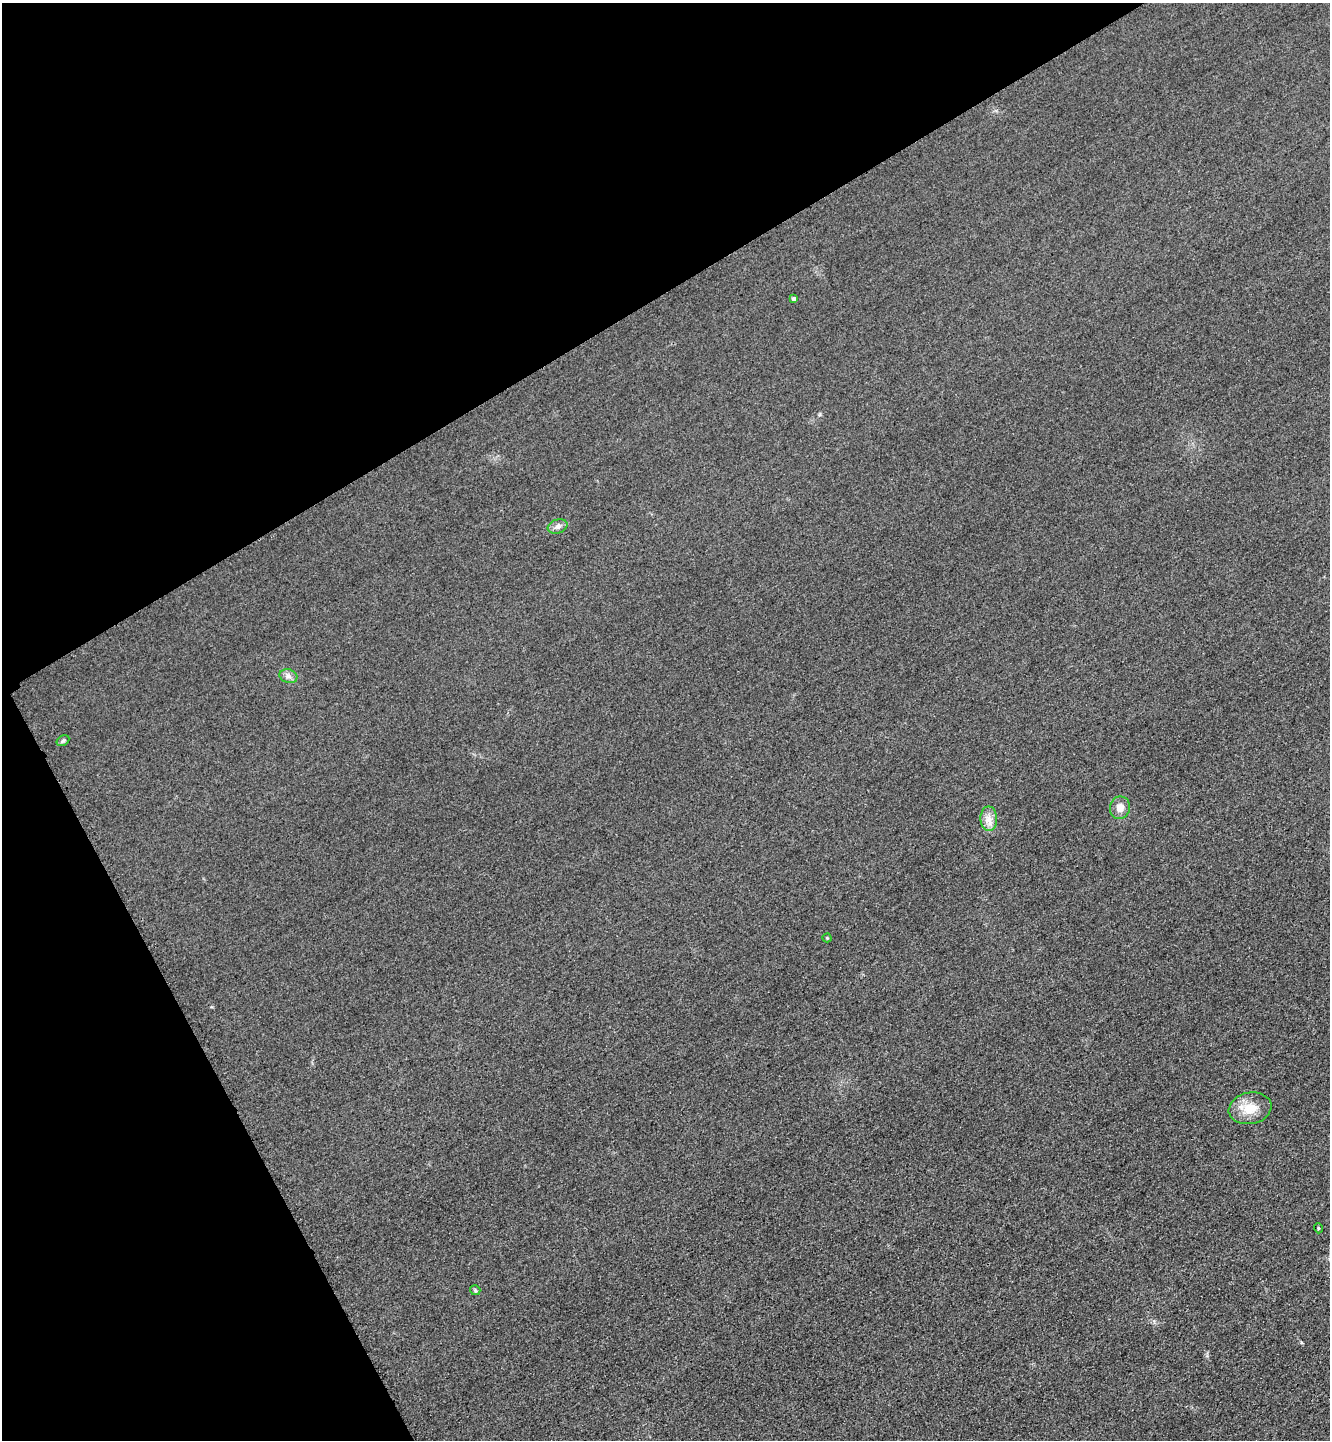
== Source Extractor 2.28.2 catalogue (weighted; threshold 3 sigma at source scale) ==
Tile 5 of 4 x 4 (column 1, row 2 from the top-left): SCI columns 179-1506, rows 2909-4346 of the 5808 x 5817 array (HDU 1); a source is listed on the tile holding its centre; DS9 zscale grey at full resolution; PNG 1332 x 1442 px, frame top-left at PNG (2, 3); each listed source drawn as its Kron ellipse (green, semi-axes under 4 px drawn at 4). Shown black and unused: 29% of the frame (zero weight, under 3 of 4 exposures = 3% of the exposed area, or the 3 px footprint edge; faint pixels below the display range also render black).
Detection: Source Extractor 2.28.2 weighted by HDU 2 'WHT'; one run over the whole footprint, this tile lists its part. Background 0.0837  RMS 0.017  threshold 0.0763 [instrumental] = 3 sigma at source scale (4.5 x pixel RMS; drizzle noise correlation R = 1.50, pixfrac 1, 0.05/0.05 arcsec/px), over >= 5 px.
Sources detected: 10; all 10 listed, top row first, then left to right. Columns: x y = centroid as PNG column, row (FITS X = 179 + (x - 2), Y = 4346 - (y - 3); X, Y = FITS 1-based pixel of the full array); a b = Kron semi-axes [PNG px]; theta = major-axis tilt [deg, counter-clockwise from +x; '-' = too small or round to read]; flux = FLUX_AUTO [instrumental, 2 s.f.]
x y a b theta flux
794 298 4 4 - 3.8
558 526 10 7 19 6.6
288 676 9 6 -15 6.7
63 741 7 5 31 2.9
1120 808 11 10 - 14
989 819 12 8 -89 13
827 938 4 4 - 1.5
1250 1108 21 15 10 33
1318 1228 5 3 - 1.6
475 1290 5 5 - 2.3